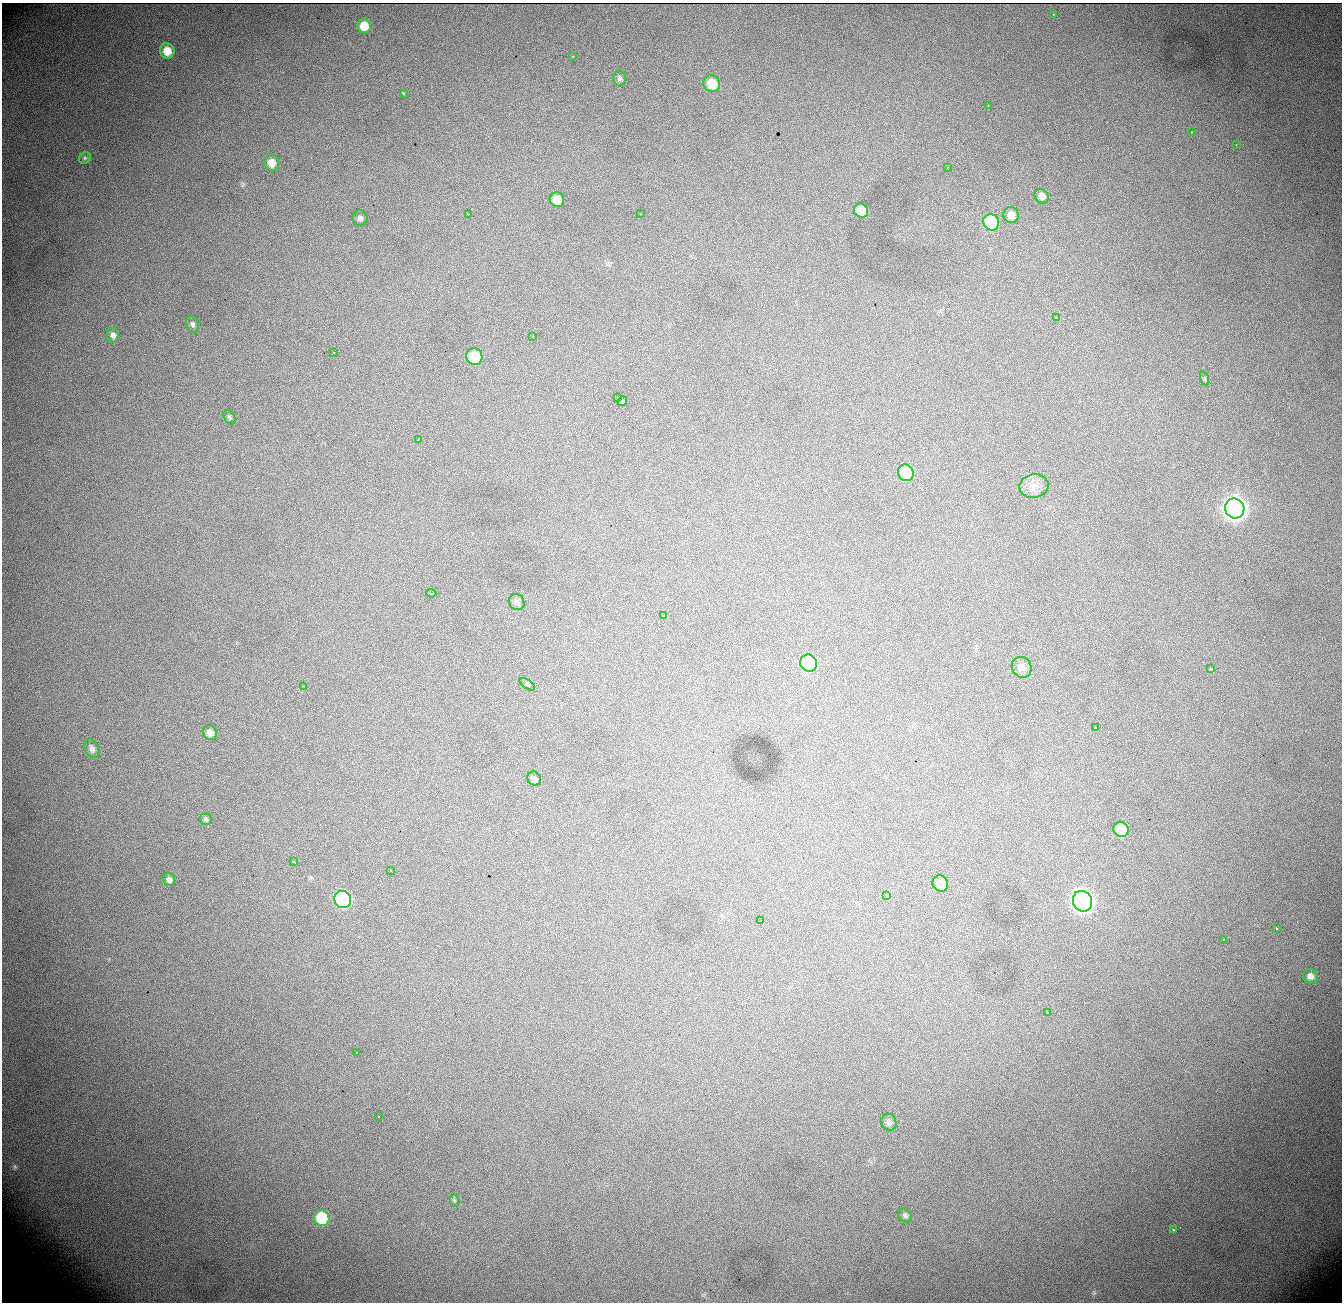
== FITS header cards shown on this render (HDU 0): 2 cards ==
NAXIS1  = 1340
NAXIS2  = 1300

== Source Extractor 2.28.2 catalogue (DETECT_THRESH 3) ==
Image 1340 x 1300 px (HDU 0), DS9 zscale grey, 1 PNG px = 1 image px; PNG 1344 x 1304 px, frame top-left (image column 1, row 1300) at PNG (2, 3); each listed source drawn as its Kron ellipse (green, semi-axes under 4 px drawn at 4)
Background 1150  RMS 14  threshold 43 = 3 sigma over >= 5 px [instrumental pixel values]
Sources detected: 68; all 68 listed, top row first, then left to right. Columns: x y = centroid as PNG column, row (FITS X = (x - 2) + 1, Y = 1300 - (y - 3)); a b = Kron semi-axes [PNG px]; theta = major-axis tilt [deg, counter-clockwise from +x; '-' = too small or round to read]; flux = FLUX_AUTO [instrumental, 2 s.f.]
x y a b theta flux
1053 14 2 2 - 740
364 26 7 6 - 17000
167 51 8 7 - 15000
573 56 3 2 - 840
620 78 8 6 -88 2500
712 84 9 8 - 21000
403 93 3 2 - 2700
988 106 2 2 - 710
1191 132 2 2 - 590
1236 145 2 2 - 650
85 158 6 5 - 1600
272 163 8 7 - 10000
947 167 2 2 - 810
1042 196 7 6 - 5000
557 200 7 7 - 13000
861 210 7 6 - 20000
468 214 3 3 - 1200
640 214 2 2 - 700
1011 215 8 7 - 6600
360 218 8 7 - 3400
991 222 8 7 - 58000
1057 317 4 2 - 1600
193 324 8 6 -71 2500
113 335 7 6 - 3500
532 336 3 2 - 3700
333 352 2 2 - 620
474 357 9 8 - 33000
1205 379 7 3 -71 1100
618 398 2 2 - 530
622 401 5 3 - 16000
229 417 8 5 -58 1900
418 439 3 2 - 890
906 473 8 7 - 49000
1034 486 15 11 10 9100
1235 508 10 9 - 940000
431 593 5 3 - 4500
517 602 8 7 - 3500
663 616 2 2 - 660
808 663 9 8 - 74000
1022 667 11 9 -57 4700
1211 669 4 3 - 9200
527 684 9 4 -34 1700
303 686 3 2 - 900
1096 728 3 3 - 1700
210 733 7 6 - 6100
92 749 10 6 -64 4100
534 779 7 6 - 2800
206 819 6 5 - 1700
1121 829 8 7 - 33000
294 862 4 2 - 1100
391 870 3 2 - 1000
169 880 6 6 - 3400
940 884 8 7 - 18000
887 895 3 3 - 9300
343 900 9 8 - 160000
1082 901 11 9 -60 680000
760 921 3 2 - 1800
1276 928 3 2 - 1200
1224 940 3 3 - 4700
1310 976 7 7 - 4700
1047 1012 3 2 - 9300
357 1052 2 2 - 840
378 1116 2 2 - 560
889 1122 8 7 - 4100
454 1200 6 4 -71 1300
905 1215 8 6 -46 2500
322 1218 8 7 - 60000
1173 1230 3 2 - 1000